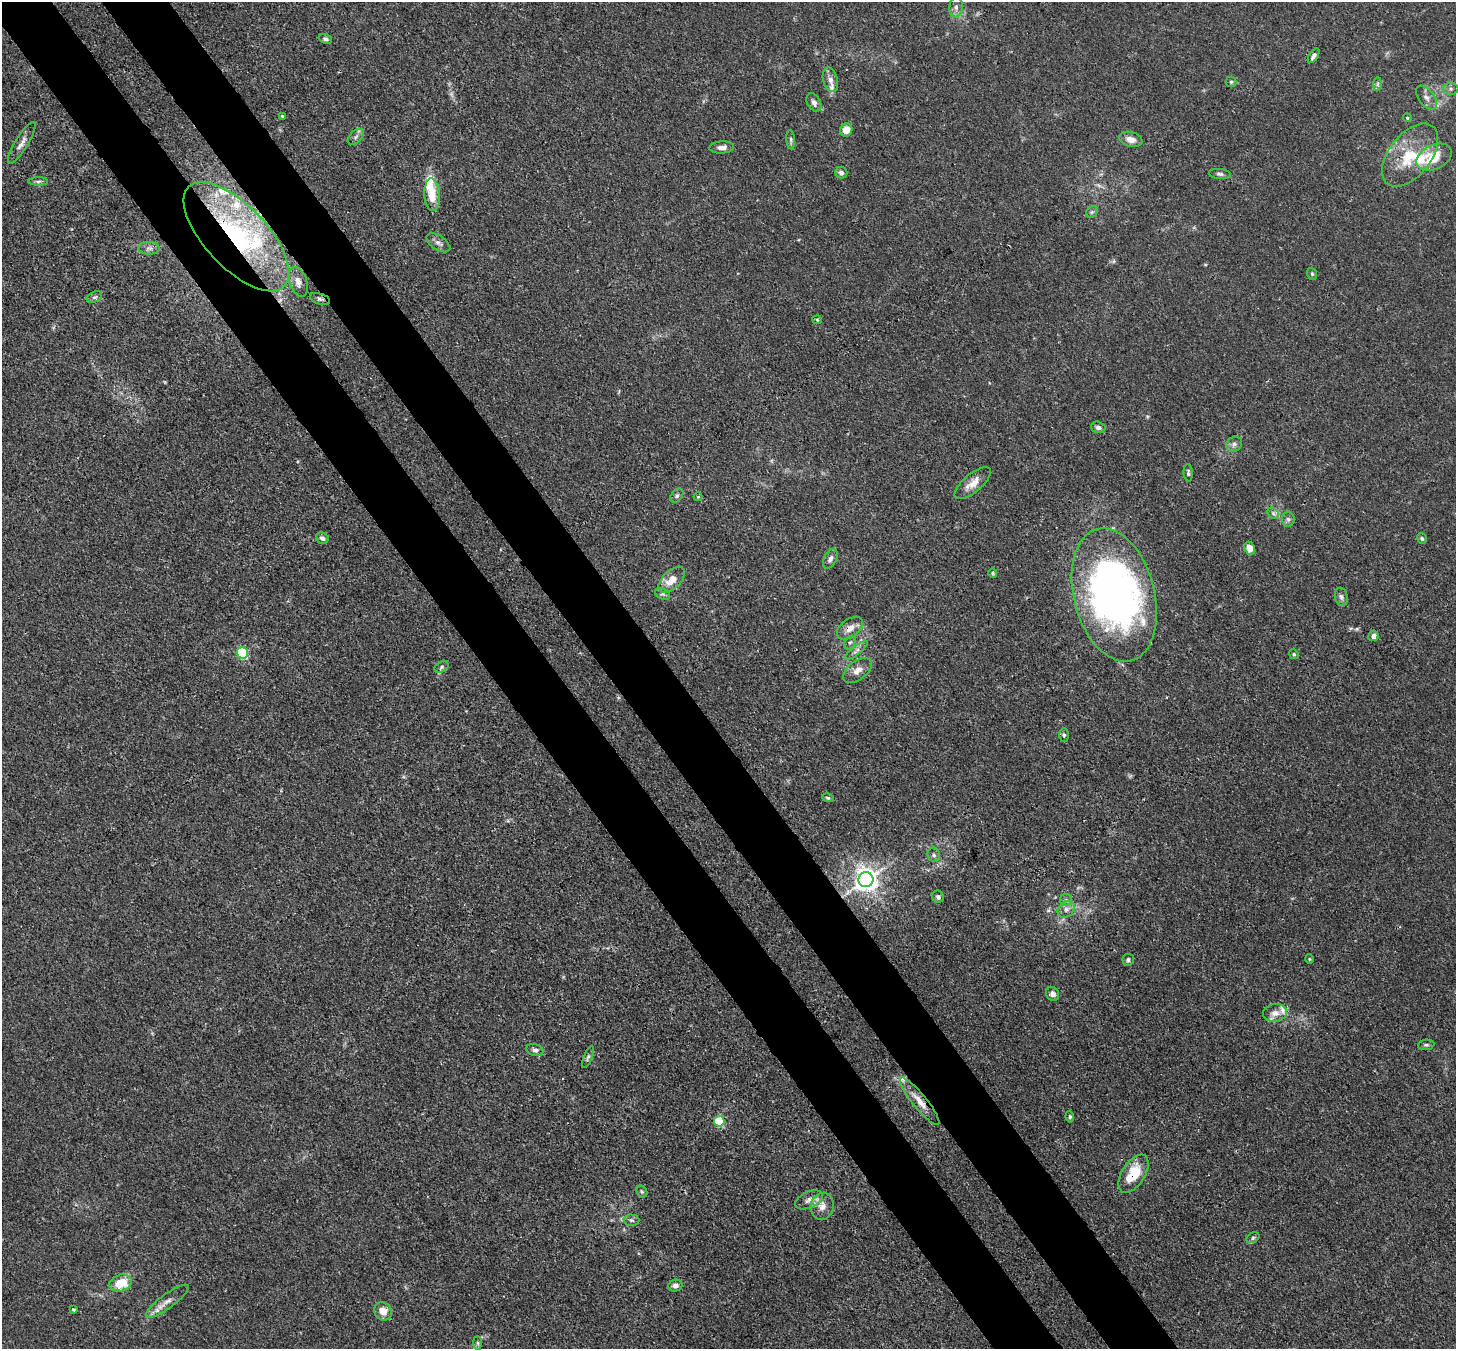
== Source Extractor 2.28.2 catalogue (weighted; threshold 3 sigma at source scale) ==
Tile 11 of 4 x 4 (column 3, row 3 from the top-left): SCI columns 2987-4440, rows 1558-2904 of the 5973 x 5946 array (HDU 1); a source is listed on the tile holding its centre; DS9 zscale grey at full resolution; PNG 1458 x 1351 px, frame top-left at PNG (2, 2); each listed source drawn as its Kron ellipse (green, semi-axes under 4 px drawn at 4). Shown black and unused: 9% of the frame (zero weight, under 3 of 4 exposures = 7% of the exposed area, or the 3 px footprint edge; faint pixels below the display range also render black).
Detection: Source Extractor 2.28.2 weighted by HDU 2 'WHT'; one run over the whole footprint, this tile lists its part. Background 0.0246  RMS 0.0027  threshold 0.0122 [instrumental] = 3 sigma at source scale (4.5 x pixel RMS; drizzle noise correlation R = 1.50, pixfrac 1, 0.05/0.05 arcsec/px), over >= 5 px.
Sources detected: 98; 1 inside a brighter object's white glare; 1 cosmic-ray / hot-pixel residue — neither listed nor drawn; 10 inside a brighter listed object's ellipse — not listed separately; the other 86 listed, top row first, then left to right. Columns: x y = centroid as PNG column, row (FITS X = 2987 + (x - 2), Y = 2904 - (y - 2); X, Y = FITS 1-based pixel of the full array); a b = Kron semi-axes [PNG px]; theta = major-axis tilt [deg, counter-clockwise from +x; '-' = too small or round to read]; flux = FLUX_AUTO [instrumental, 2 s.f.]
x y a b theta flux
956 7 10 6 84 1.2
326 39 6 4 -21 0.64
1314 56 8 4 56 0.89
830 80 12 7 -75 1.6
1231 82 5 5 - 0.44
1378 84 7 4 89 0.53
1451 89 8 6 0 0.69
1426 97 14 8 -52 1.7
814 103 10 6 -60 1
282 116 3 3 - 0.28
1407 118 4 3 - 0.29
846 130 7 6 - 3.2
356 137 10 5 46 0.92
1131 139 12 7 -16 2
791 140 9 4 -85 0.52
22 143 24 6 58 1.8
722 147 12 6 4 1.6
1410 155 36 21 52 12
1434 157 19 12 25 8.3
841 173 6 6 - 0.88
1220 174 11 5 -5 0.75
38 181 9 3 0 0.54
432 195 16 8 -87 5.2
1092 212 6 5 - 0.46
236 237 69 31 -47 47
438 243 13 7 -34 1.2
149 248 10 6 -1 0.9
1312 274 6 5 - 0.41
298 282 15 8 -72 1.8
94 297 8 5 25 0.66
320 299 10 5 -19 0.79
817 320 5 4 - 0.3
1098 427 7 5 -17 0.86
1234 444 8 7 - 0.94
1188 473 8 4 -86 0.64
973 483 22 9 40 3.1
677 496 8 5 50 0.65
698 497 4 4 - 0.28
1273 513 6 5 - 0.65
1288 519 7 6 - 0.76
322 538 6 5 - 0.94
1422 538 5 5 - 0.7
1250 548 7 5 -66 2.8
830 559 10 6 64 1.1
993 573 5 4 - 0.36
672 580 16 9 44 3.5
663 594 8 5 -24 0.54
1114 595 68 40 -75 150
1341 597 9 6 -79 0.83
850 628 15 9 37 2.4
1373 636 5 5 - 1.1
850 642 7 5 61 0.52
856 650 14 4 38 1
242 653 5 5 - 24
1294 654 5 4 - 0.37
442 667 7 5 29 0.63
857 670 16 9 38 2.4
1064 735 7 5 89 0.48
828 798 6 4 -17 0.42
934 855 7 6 - 0.66
866 880 7 7 - 240
938 897 6 5 - 0.61
1066 900 6 6 - 0.63
1066 909 9 7 45 1.3
1309 959 4 4 - 0.28
1128 960 6 5 - 0.66
1053 994 7 6 - 1.1
1275 1013 12 9 9 2.3
1426 1045 8 5 8 0.57
535 1050 9 6 -19 0.81
588 1057 11 4 67 0.68
920 1101 30 7 -51 3.6
1070 1117 5 4 - 0.46
719 1121 5 5 - 18
1134 1174 21 11 57 8.2
642 1192 6 5 - 0.45
809 1200 14 8 25 1.8
822 1206 13 11 77 2.6
632 1220 8 5 -2 0.68
1253 1238 7 5 31 0.44
121 1283 11 8 19 6.3
675 1286 7 6 - 1.2
167 1301 26 7 36 2.5
73 1310 3 3 - 0.38
383 1311 10 8 -51 2.8
478 1343 7 4 -89 0.5
Overlapping masked pixels (flux is a lower limit): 5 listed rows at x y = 236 237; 320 299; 850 628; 920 1101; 1134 1174